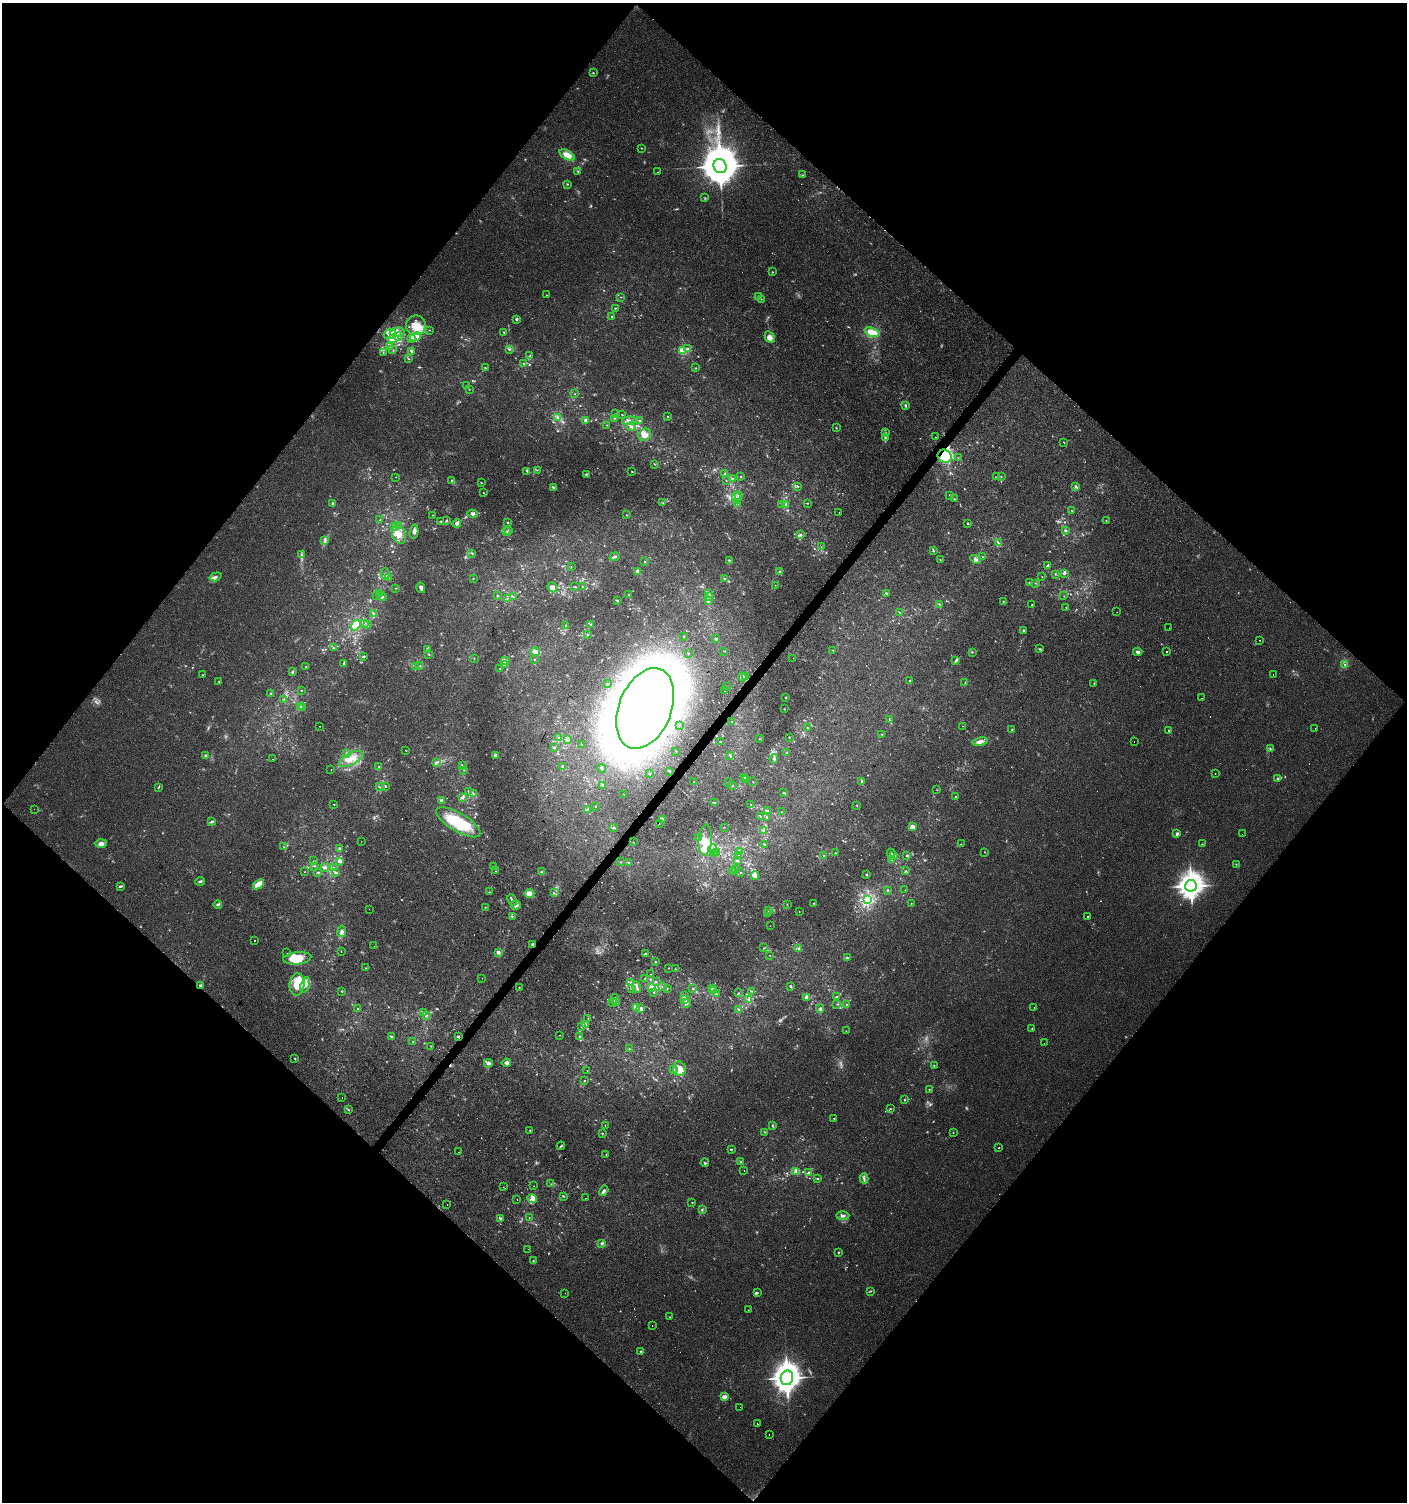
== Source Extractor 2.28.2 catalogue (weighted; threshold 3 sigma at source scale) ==
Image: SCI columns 242-5858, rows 6-6003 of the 6028 x 6010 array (HDU 1 of 3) = the unmasked area's bounding box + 8 px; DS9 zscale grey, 4 x 4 block average (1 PNG px = mean of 4 x 4 image px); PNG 1409 x 1504 px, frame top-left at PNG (2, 3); each listed source drawn as its Kron ellipse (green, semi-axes under 4 px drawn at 4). Shown black and unused: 50% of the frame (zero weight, under 2 of 3 exposures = <1% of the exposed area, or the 3 px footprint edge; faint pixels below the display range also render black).
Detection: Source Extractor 2.28.2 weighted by HDU 2 'WHT'. Background 0.0255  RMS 0.0047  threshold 0.0212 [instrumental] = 3 sigma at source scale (4.5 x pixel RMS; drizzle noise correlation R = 1.50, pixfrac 1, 0.0396/0.0396 arcsec/px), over >= 5 px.
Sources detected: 775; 29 too faint to see at this stretch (4 x 4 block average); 5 inside a brighter object's white glare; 18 cosmic-ray / hot-pixel residue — neither listed nor drawn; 22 coinciding with a brighter row at this scale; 48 inside a brighter listed object's ellipse — not listed separately; of the other 653, all 500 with FLUX_AUTO >= 0.931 (the completeness limit of this list) listed and drawn (153 fainter detections not listed), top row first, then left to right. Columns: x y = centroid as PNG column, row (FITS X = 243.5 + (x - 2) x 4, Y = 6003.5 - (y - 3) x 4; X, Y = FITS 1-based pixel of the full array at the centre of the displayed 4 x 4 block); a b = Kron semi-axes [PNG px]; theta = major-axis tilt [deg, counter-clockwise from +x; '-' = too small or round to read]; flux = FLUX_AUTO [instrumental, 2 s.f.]
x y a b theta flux
593 73 3 2 - 1.6
641 148 2 2 - 1.2
567 155 8 4 -30 32
720 166 7 6 - 12000
578 171 3 2 - 1.5
658 172 2 2 - 1.4
803 175 2 2 - 1.7
567 184 2 2 - 1.3
705 198 3 2 - 1.9
772 272 2 2 - 1.3
546 295 2 2 - 1.1
759 296 2 2 - 1.2
621 297 2 2 - 1.1
761 299 2 2 - 1.2
615 308 2 2 - 1.5
612 316 2 2 - 1.4
516 319 3 2 - 4.5
416 325 10 10 - 44
429 330 2 2 - 1
397 332 7 3 11 10
504 332 2 2 - 1.9
872 332 8 4 -19 37
390 334 6 4 20 14
398 336 4 2 - 4.5
415 337 5 2 - 6.4
770 337 6 4 -61 13
393 339 5 3 - 11
412 339 4 3 - 6.5
389 346 3 2 - 2.9
509 349 2 2 - 2
688 349 3 2 - 3.9
393 350 2 2 - 1.2
412 351 3 2 - 3.7
683 351 3 2 - 61
383 353 2 2 - 1
530 356 3 2 - 1.2
409 359 2 2 - 1.4
523 364 2 2 - 1.4
485 368 2 2 - 1.8
696 368 3 2 - 1.2
467 385 2 2 - 1.1
469 389 2 2 - 1.1
575 394 2 2 - 0.94
905 406 4 2 - 3.1
616 414 2 2 - 1.2
622 415 2 2 - 1.1
668 416 2 2 - 1.5
557 417 3 2 - 3.7
614 418 3 2 - 1.2
585 420 4 3 - 5.3
629 421 7 3 5 7.8
640 421 3 2 - 2.1
607 425 2 2 - 1.1
631 427 5 3 - 6
836 428 2 2 - 1.7
886 433 2 2 - 1.9
645 435 6 6 - 19
885 437 3 2 - 3.1
935 437 2 2 - 1.1
1063 442 2 2 - 1.1
945 456 7 6 - 97
958 458 2 2 - 0.98
654 464 2 2 - 2
537 470 2 2 - 1.4
527 471 3 2 - 3.7
632 471 2 2 - 1.8
586 474 3 2 - 3.8
725 474 3 2 - 2.2
1001 476 2 2 - 1.1
396 477 2 2 - 1.2
741 477 2 2 - 1.8
996 477 2 2 - 2
732 479 3 2 - 3.5
726 480 2 2 - 1.2
452 481 3 2 - 3.2
481 483 2 2 - 1.5
798 486 3 2 - 2.5
1076 486 3 2 - 4.3
554 487 3 2 - 3.2
483 492 2 2 - 1
738 495 2 2 - 2.9
949 495 2 2 - 1.4
737 498 6 3 -66 7.3
954 499 2 2 - 0.96
333 503 3 2 - 3.5
663 503 2 2 - 1.4
737 503 4 3 - 5.4
807 503 3 2 - 1.1
782 504 3 2 - 2.3
785 505 4 2 - 3.6
1072 511 2 2 - 1
839 512 2 2 - 1.4
472 514 5 3 - 5.9
432 515 2 2 - 1.1
627 515 2 2 - 1.4
380 520 2 2 - 1.5
441 521 3 2 - 1.9
446 521 3 2 - 2.8
1106 521 3 2 - 1
457 523 4 3 - 13
507 523 2 2 - 1.8
968 523 3 2 - 2.1
399 525 3 2 - 3
395 526 3 3 - 6.5
1065 530 3 2 - 2.9
509 531 2 2 - 1.4
414 532 7 3 79 7.7
507 532 2 2 - 1.2
399 535 9 6 -70 25
800 535 3 2 - 2.4
325 540 4 3 - 4.9
998 543 3 2 - 2.4
821 547 2 2 - 1
933 551 3 2 - 3
472 553 3 2 - 2.6
302 555 2 2 - 1.5
615 557 5 2 - 5.1
983 557 2 2 - 1.1
940 559 2 2 - 1
976 559 5 3 - 6.7
729 560 2 2 - 2.9
645 562 2 2 - 1.7
1047 566 4 2 - 3.5
571 567 2 2 - 0.99
637 571 3 2 - 6.6
780 572 3 2 - 3.5
1064 573 3 3 - 2.9
385 574 6 3 -87 6.9
1055 574 2 2 - 1.1
216 577 6 2 17 8.4
1042 577 2 2 - 1.6
388 578 3 2 - 2.3
473 578 2 2 - 1.3
724 578 3 2 - 2.4
1029 582 2 2 - 1.4
1035 583 2 2 - 1.4
775 585 2 2 - 0.96
552 587 5 4 - 19
575 587 3 2 - 1.7
583 587 2 2 - 1.3
396 588 2 2 - 1.4
421 588 5 3 - 7.7
379 593 4 2 - 2.3
708 593 2 2 - 1.7
886 593 3 2 - 2.3
377 595 2 2 - 1.9
628 595 2 2 - 1.4
497 596 3 2 - 2.4
1064 596 2 2 - 0.98
382 597 4 2 - 4
513 597 2 2 - 2.1
710 597 3 2 - 2.8
507 598 2 2 - 1.4
617 600 2 2 - 3.1
709 600 2 2 - 2.3
1004 601 2 2 - 1.1
939 604 2 2 - 1.5
1031 605 2 2 - 4
1066 608 2 2 - 1.3
899 612 2 2 - 1.2
1117 612 2 2 - 1
374 614 3 2 - 3.2
364 623 3 2 - 2.6
590 624 3 2 - 1.9
356 625 5 4 - 81
368 625 2 2 - 0.94
565 625 2 2 - 1.1
1169 628 2 2 - 1.7
1023 630 2 2 - 2.9
587 635 2 2 - 1.6
684 636 2 2 - 0.96
716 639 3 2 - 3.1
1259 640 2 2 - 1.2
333 648 2 2 - 1.5
1040 649 3 2 - 3
428 650 2 2 - 1.2
833 650 2 2 - 1.1
724 651 2 2 - 1.2
535 652 4 4 - 12
972 652 3 2 - 1.3
1138 652 4 3 - 7.9
1166 652 2 2 - 3.5
688 653 2 2 - 2.2
429 655 2 2 - 1.5
363 656 4 2 - 3
474 658 2 2 - 0.97
793 658 2 2 - 1.5
534 660 2 2 - 1
505 661 4 2 - 6.7
956 661 3 3 - 3.9
344 664 3 2 - 3.6
504 664 4 3 - 6.4
1345 664 2 2 - 3.3
415 666 2 2 - 1.5
420 666 2 2 - 1.9
306 667 2 2 - 0.95
500 669 2 2 - 1.1
293 671 3 2 - 1.7
1273 674 2 2 - 1.7
202 675 2 2 - 1.6
746 676 2 2 - 2.5
742 677 4 3 - 6.7
910 681 2 2 - 1.4
219 682 2 2 - 1.4
965 683 3 2 - 1.7
1094 683 2 2 - 1.2
607 684 2 2 - 1.3
726 687 2 2 - 1
301 690 3 2 - 1.3
725 690 2 2 - 1.3
270 693 2 2 - 1.7
786 698 3 2 - 1.9
1201 698 2 2 - 5
283 699 2 2 - 1.4
300 707 3 2 - 2.2
302 707 2 2 - 1.3
645 708 42 26 68 2900
784 709 2 2 - 1.7
890 720 3 2 - 1.3
732 721 2 2 - 1.8
680 725 2 2 - 2.7
320 726 2 2 - 1.3
962 726 2 2 - 1.9
807 728 2 2 - 2.2
1315 728 2 2 - 19
1012 730 2 2 - 1.7
1168 730 2 2 - 1.4
882 734 2 2 - 1.3
789 737 2 2 - 1.4
559 738 2 2 - 1.3
759 738 2 2 - 0.95
567 740 2 2 - 1.3
980 741 8 4 9 13
720 742 2 2 - 1.6
1134 742 2 2 - 3.5
582 744 2 2 - 1.2
555 747 3 2 - 2.5
1270 749 3 2 - 2.1
406 750 2 2 - 1
676 751 2 2 - 1.2
346 753 2 2 - 1.3
786 753 2 2 - 1.4
206 755 3 3 - 2.9
496 755 4 2 - 7.8
730 755 2 2 - 2.1
272 759 2 2 - 0.95
351 759 13 6 27 33
774 759 5 3 - 6.1
436 762 3 2 - 3.2
462 766 3 2 - 2.3
563 766 3 2 - 3
379 767 2 2 - 0.94
601 768 4 2 - 3.2
331 770 2 2 - 13
464 770 2 2 - 1.5
669 771 2 2 - 2.4
1215 773 2 2 - 2.3
650 774 2 2 - 2
745 777 2 2 - 1.9
746 779 3 2 - 5.6
1278 779 4 2 - 4
694 782 2 2 - 1.2
729 782 2 2 - 1.5
753 782 2 2 - 1
861 782 4 2 - 3.1
603 785 3 2 - 2.8
732 785 4 2 - 3.3
385 786 2 2 - 2.5
380 787 2 2 - 2.3
158 788 2 2 - 1.6
937 790 2 2 - 1.1
469 791 2 2 - 3.2
784 792 4 2 - 3
474 794 3 2 - 1.9
624 794 2 2 - 2.2
955 796 2 2 - 1.6
463 797 3 3 - 4.9
441 800 4 2 - 3.6
714 802 3 2 - 1.8
334 804 2 2 - 1.4
751 805 4 3 - 4.7
857 805 2 2 - 2.4
595 806 2 2 - 1.4
34 809 2 2 - 0.96
588 809 2 2 - 0.97
768 810 3 2 - 2.3
781 812 2 2 - 1
760 817 2 2 - 1.9
767 818 3 2 - 2.1
662 819 2 2 - 9.7
211 822 3 2 - 4.7
458 822 25 9 -30 120
659 824 2 2 - 5.5
724 827 2 2 - 1.1
912 827 2 2 - 42
614 828 3 2 - 2.1
763 830 4 2 - 3.2
1177 834 3 3 - 6.3
1242 834 2 2 - 2.3
698 837 3 2 - 4.2
705 840 15 6 86 42
361 841 2 2 - 1.3
633 842 2 2 - 1.2
101 843 6 3 2 13
765 844 2 2 - 1
961 844 2 2 - 1.2
1202 844 2 2 - 1.7
284 847 2 2 - 1.2
340 848 3 2 - 2.9
713 849 5 3 - 8.3
739 851 4 3 - 4.1
985 852 2 2 - 0.98
714 853 2 2 - 4.7
716 853 3 3 - 4.5
835 853 2 2 - 1.3
891 853 4 2 - 1.6
738 855 3 2 - 6.6
823 855 2 2 - 1.1
907 855 2 2 - 4.6
893 856 3 2 - 3
737 860 3 2 - 1.8
891 860 2 2 - 1.6
314 861 2 2 - 1.6
340 861 3 3 - 5.5
620 862 2 2 - 0.94
629 862 2 2 - 2.4
1236 864 2 2 - 1.4
314 866 2 2 - 1.6
325 867 3 2 - 4.3
333 867 2 2 - 1.4
494 867 2 2 - 1.1
735 869 2 2 - 1.5
496 871 3 2 - 1.1
732 871 3 2 - 2.4
906 871 2 2 - 1.6
305 872 2 2 - 2.8
318 872 3 2 - 3
336 872 4 3 - 4
542 872 2 2 - 2.8
741 873 2 2 - 1
866 874 2 2 - 3
755 876 4 4 - 11
200 881 5 2 - 4.5
258 884 6 3 38 34
120 886 4 2 - 4.1
1191 886 6 5 - 1700
888 890 3 2 - 2.5
905 890 2 2 - 0.93
489 892 3 2 - 1.4
554 893 2 2 - 1.9
529 894 5 4 - 17
867 899 2 2 - 270
512 900 6 2 -64 5.3
813 903 2 2 - 1.5
911 903 2 2 - 1.2
787 904 2 2 - 1.1
218 905 4 3 - 4.6
516 905 5 3 - 10
485 907 2 2 - 1.3
369 909 2 2 - 2.5
768 910 2 2 - 1.7
799 911 2 2 - 2.2
768 914 2 2 - 1.3
512 916 2 2 - 2.4
1088 916 2 2 - 4.6
770 926 2 2 - 1.5
342 931 5 4 - 8.9
254 940 2 2 - 23
532 944 3 2 - 4.7
374 946 2 2 - 1.7
764 948 2 2 - 1
799 948 3 3 - 4.3
341 951 2 2 - 2.9
498 952 3 2 - 7.4
287 953 2 2 - 4.4
645 954 2 2 - 9
770 955 2 2 - 1.2
297 958 14 6 6 53
847 958 3 2 - 4
655 961 2 2 - 1.2
366 968 2 2 - 1.7
669 968 2 2 - 1.3
675 969 2 2 - 0.95
651 974 2 2 - 1.1
482 978 2 2 - 2
645 978 2 2 - 2.1
631 982 3 3 - 5
656 982 3 2 - 2.2
297 984 11 7 86 57
305 985 8 4 74 16
201 986 3 3 - 5
790 986 3 2 - 3.1
519 987 2 2 - 1.6
636 987 6 3 -69 9.5
652 987 4 4 - 8.6
662 987 2 2 - 1.2
632 988 2 2 - 2.8
667 988 2 2 - 1.9
712 988 2 2 - 2.5
693 989 2 2 - 1.6
342 991 2 2 - 2.5
714 991 2 2 - 2.1
752 991 2 2 - 1.4
654 992 2 2 - 2.4
738 993 2 2 - 1.8
717 994 3 2 - 3.2
685 995 3 2 - 1.6
806 997 4 3 - 7
836 997 3 2 - 1.6
615 999 5 3 - 7
684 999 4 2 - 5.7
748 1000 2 2 - 2.1
613 1003 4 2 - 2.2
616 1003 4 2 - 3.2
686 1004 4 3 - 5.1
837 1004 2 2 - 0.94
846 1004 2 2 - 1.5
636 1007 2 2 - 78
1034 1007 2 2 - 1.6
358 1008 2 2 - 1.3
641 1009 2 2 - 23
820 1009 4 3 - 4.7
739 1010 2 2 - 2.8
424 1013 2 2 - 1.2
426 1015 3 2 - 2.9
588 1018 2 2 - 0.99
585 1024 4 2 - 4.5
582 1026 2 2 - 2
1032 1028 2 2 - 1.3
846 1031 2 2 - 1.1
559 1035 2 2 - 1.3
391 1036 3 2 - 2.5
458 1037 2 2 - 5.9
580 1037 3 2 - 3
413 1042 2 2 - 1.2
1044 1043 2 2 - 2
431 1046 2 2 - 1.3
629 1049 2 2 - 1.9
295 1059 2 2 - 1.7
488 1063 4 3 - 9.3
506 1063 5 4 - 6.4
934 1065 2 2 - 1.8
679 1069 7 6 - 29
587 1070 2 2 - 2.5
673 1070 3 3 - 3.4
585 1080 2 2 - 1.2
929 1089 2 2 - 1.3
342 1097 2 2 - 2.1
904 1100 2 2 - 1.8
890 1109 2 2 - 1.9
348 1110 2 2 - 1.7
834 1118 2 2 - 5.3
605 1125 2 2 - 5.7
772 1125 4 2 - 2.8
530 1130 2 2 - 2
765 1132 2 2 - 1.3
603 1133 2 2 - 1.3
953 1133 2 2 - 1.3
561 1146 4 2 - 2.8
999 1147 2 2 - 2.1
731 1149 2 2 - 1.5
458 1152 2 2 - 1.6
606 1155 2 2 - 1
740 1162 3 2 - 2.2
705 1163 4 2 - 2.8
744 1171 2 2 - 1.3
795 1172 3 2 - 3.7
808 1173 3 2 - 3.5
864 1178 5 3 - 6.4
818 1179 2 2 - 2
551 1184 3 2 - 1.6
534 1186 2 2 - 1.2
503 1187 2 2 - 2.5
604 1191 5 3 - 5.9
563 1196 4 2 - 1.7
585 1198 2 2 - 1
517 1199 2 2 - 1.2
532 1199 5 4 - 9.3
692 1202 2 2 - 1.3
447 1205 2 2 - 1.6
702 1210 2 2 - 1.8
843 1216 7 3 1 7
501 1218 4 3 - 4
529 1218 2 2 - 1.8
602 1243 3 3 - 4
528 1249 2 2 - 1.2
838 1252 2 2 - 2.4
533 1261 2 2 - 1.9
870 1291 4 2 - 2.2
565 1293 2 2 - 1.8
757 1293 4 2 - 2.8
748 1310 2 2 - 1.1
670 1317 2 2 - 1.7
652 1325 2 2 - 2.1
641 1352 3 3 - 3.9
787 1378 7 6 - 2600
724 1397 2 2 - 20
740 1407 2 2 - 0.95
757 1424 2 2 - 8.3
769 1435 2 2 - 2.6
Overlapping masked pixels (flux is a lower limit): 5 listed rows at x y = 945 456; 645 708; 532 944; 201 986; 458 1037
Diffuse or blended objects may show on this block-average render without a row.